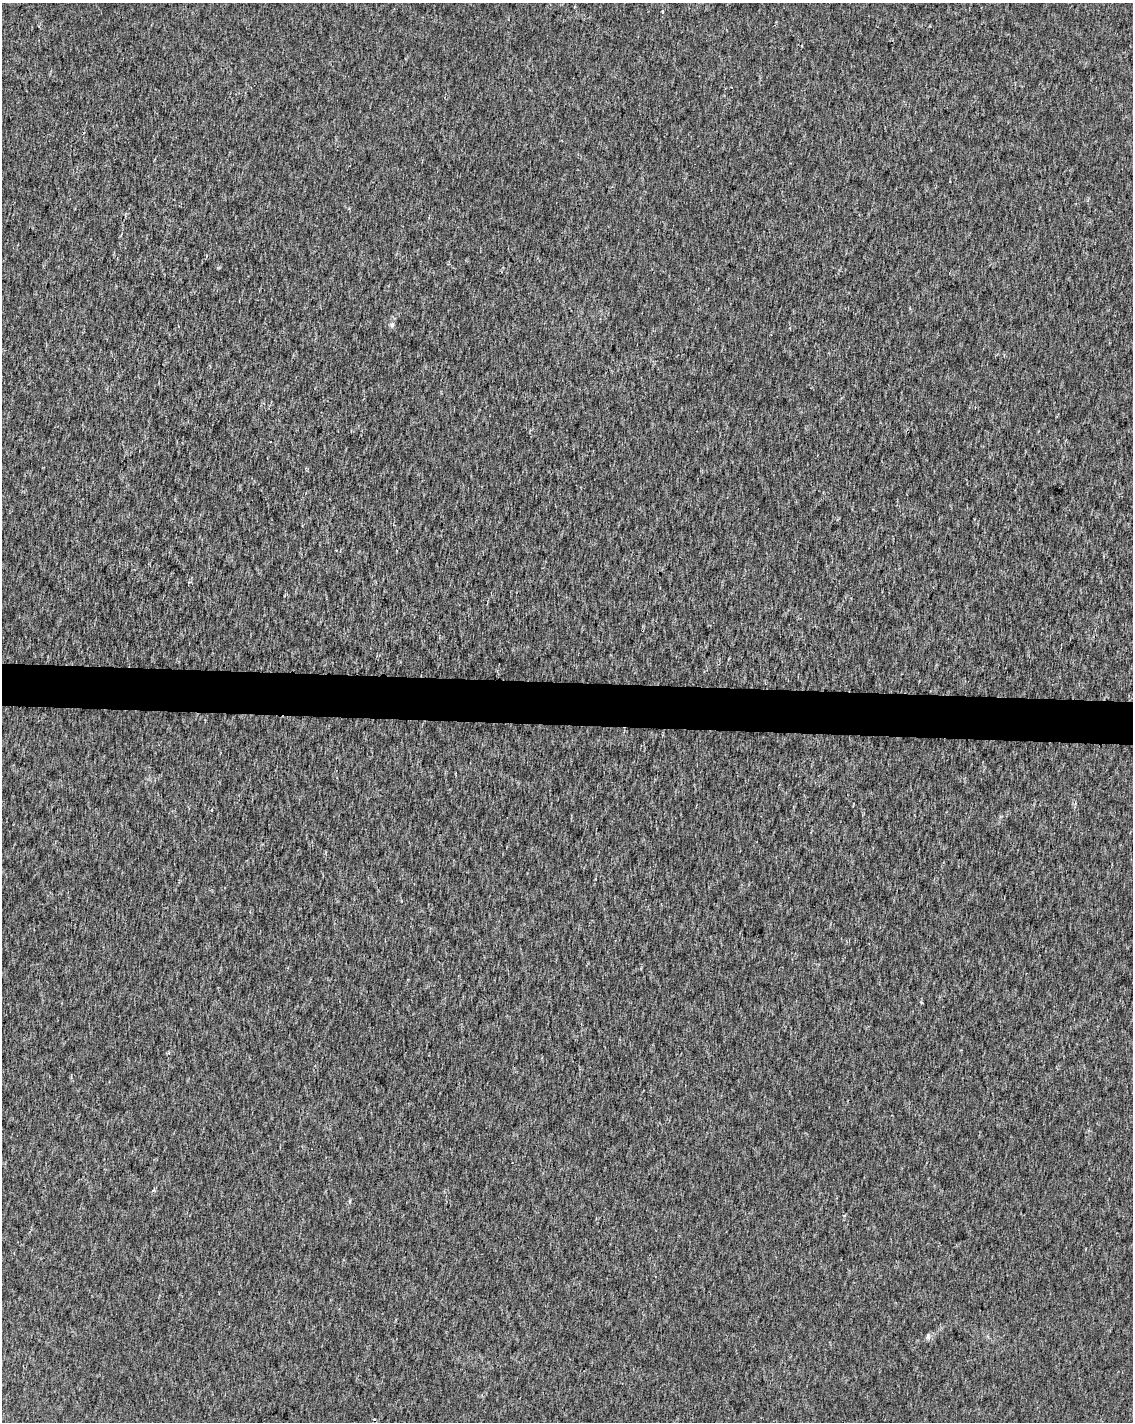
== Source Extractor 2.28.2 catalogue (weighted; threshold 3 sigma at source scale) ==
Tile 7 of 4 x 3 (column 3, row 2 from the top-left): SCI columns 2264-3394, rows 1647-3066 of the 4539 x 4778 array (HDU 1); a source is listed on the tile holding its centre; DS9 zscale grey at full resolution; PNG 1135 x 1424 px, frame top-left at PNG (2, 3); no overlay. Shown black and unused: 3% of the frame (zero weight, under 2 of 3 exposures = <1% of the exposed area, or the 3 px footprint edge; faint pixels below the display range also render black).
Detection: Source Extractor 2.28.2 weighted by HDU 2 'WHT'; one run over the whole footprint, this tile lists its part. Background 8.54e-04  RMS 0.0033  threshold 0.015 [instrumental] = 3 sigma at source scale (4.5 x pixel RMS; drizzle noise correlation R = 1.50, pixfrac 1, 0.0396/0.0396 arcsec/px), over >= 5 px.
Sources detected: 3; all 3 listed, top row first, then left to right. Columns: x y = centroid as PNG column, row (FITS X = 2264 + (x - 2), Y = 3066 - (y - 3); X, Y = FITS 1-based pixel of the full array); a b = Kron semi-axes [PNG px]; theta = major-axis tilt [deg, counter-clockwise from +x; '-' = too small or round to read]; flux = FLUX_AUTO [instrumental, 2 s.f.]
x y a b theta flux
662 12 3 3 - 0.67
392 324 7 6 - 0.74
928 1336 8 5 82 0.8